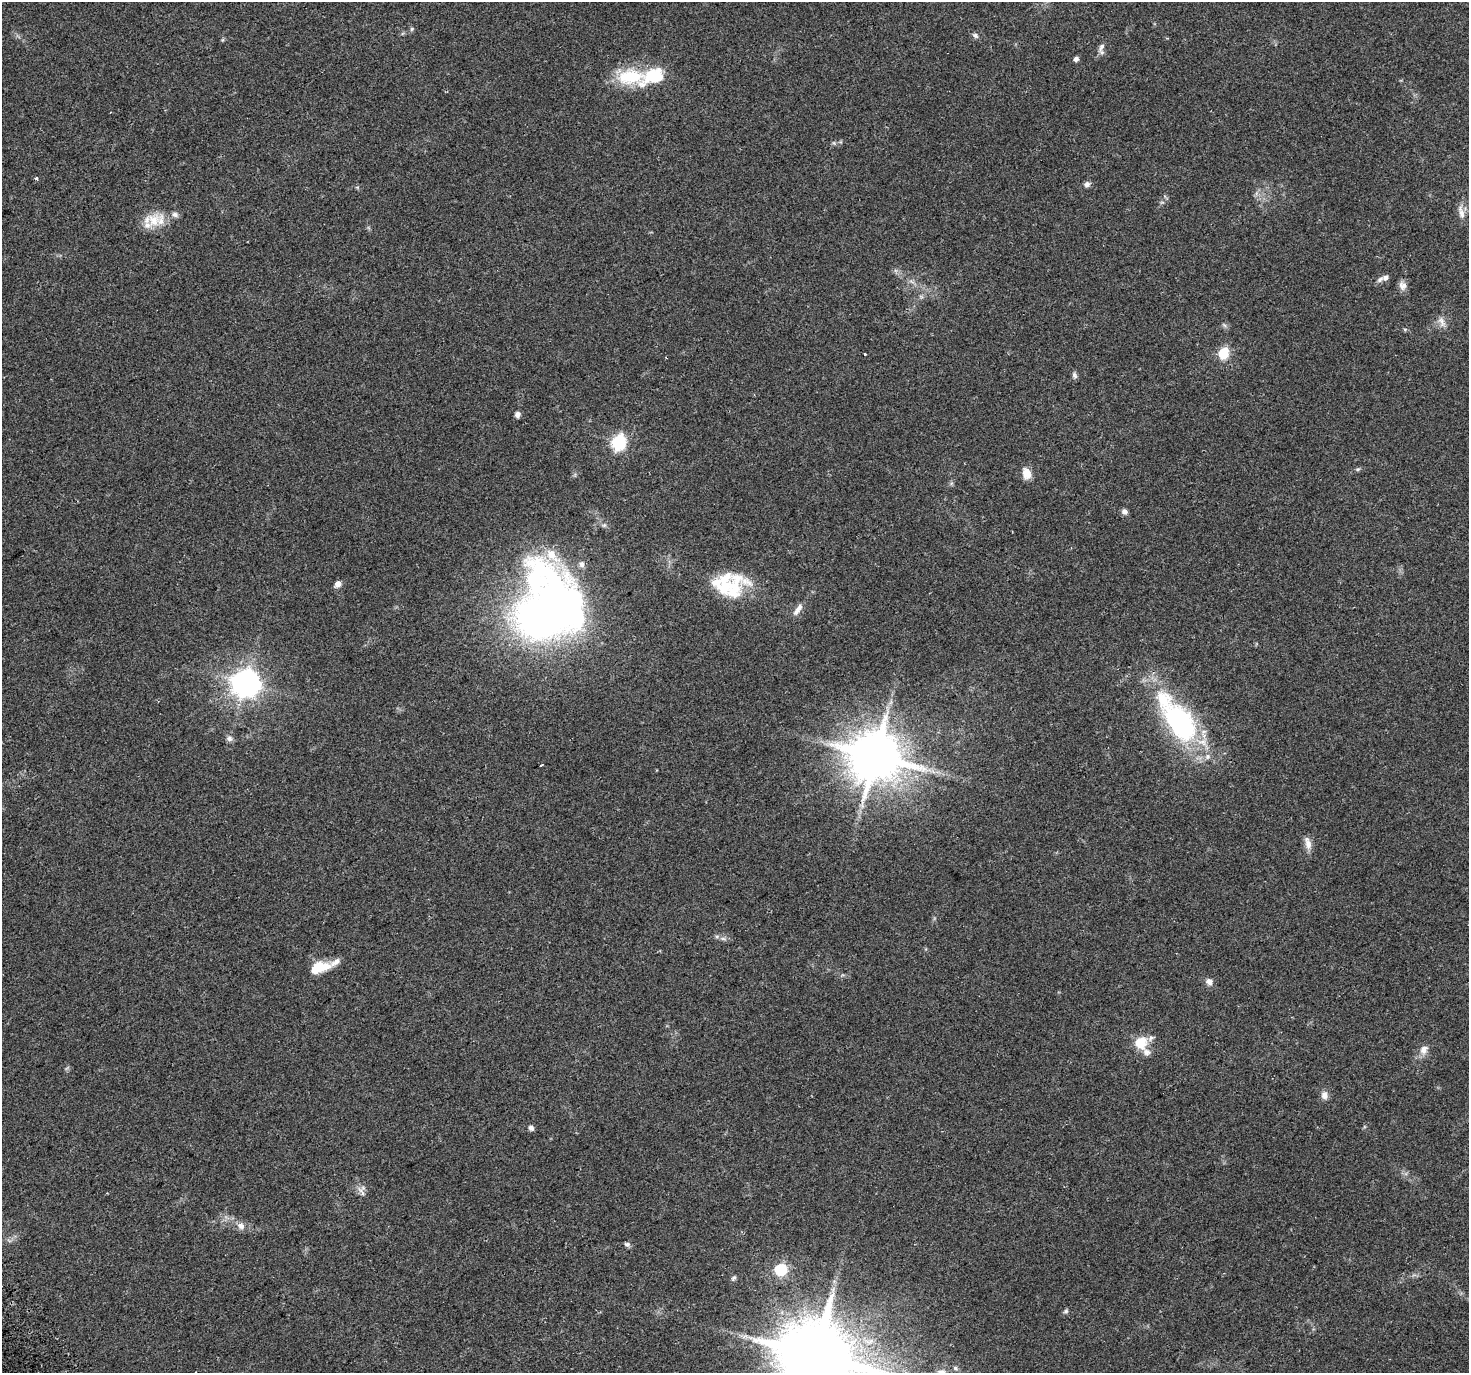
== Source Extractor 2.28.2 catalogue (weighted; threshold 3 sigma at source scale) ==
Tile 7 of 4 x 4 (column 3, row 2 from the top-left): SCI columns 2961-4427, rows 2875-4245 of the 5926 x 5806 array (HDU 1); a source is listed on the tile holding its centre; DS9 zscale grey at full resolution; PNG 1471 x 1375 px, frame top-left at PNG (2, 2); no overlay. Shown black and unused: <1% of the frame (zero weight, under 2 of 3 exposures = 2% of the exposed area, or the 3 px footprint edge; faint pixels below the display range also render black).
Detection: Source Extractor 2.28.2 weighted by HDU 2 'WHT'; one run over the whole footprint, this tile lists its part. Background 0.093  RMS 0.0092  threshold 0.0415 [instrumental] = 3 sigma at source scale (4.5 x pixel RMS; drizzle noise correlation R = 1.50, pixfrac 1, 0.0396/0.0396 arcsec/px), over >= 5 px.
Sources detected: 70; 1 inside a brighter object's white glare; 1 cosmic-ray / hot-pixel residue — not listed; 8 inside a brighter listed object's ellipse — not listed separately; the other 60 listed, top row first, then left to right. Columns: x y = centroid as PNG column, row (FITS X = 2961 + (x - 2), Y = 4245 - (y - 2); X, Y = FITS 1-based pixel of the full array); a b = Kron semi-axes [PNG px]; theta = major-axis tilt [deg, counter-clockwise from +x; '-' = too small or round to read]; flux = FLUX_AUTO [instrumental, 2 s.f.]
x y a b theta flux
412 29 6 5 - 1.7
975 35 8 6 -32 2.6
1101 47 13 6 67 4.3
1076 59 5 5 - 3.2
630 77 39 21 2 45
834 143 6 4 -45 1.5
36 178 5 4 - 1.3
1087 184 6 6 - 3.9
357 187 6 4 -18 1.2
1257 193 7 4 71 2.3
1165 197 10 3 -41 1.2
1162 202 7 4 18 1.5
1461 212 23 7 -79 6.9
175 214 10 8 -17 3.7
154 220 23 19 75 19
1385 278 9 6 40 3.1
1403 286 11 9 -69 5.1
921 297 6 6 - 2
1442 322 17 9 -63 6.2
1224 325 9 4 -36 1.9
1405 329 6 4 0 1.2
1223 353 6 6 - 67
864 354 3 3 - 4
666 358 3 2 - 0.71
1074 375 9 6 -80 2.5
517 414 6 5 - 4
618 442 7 6 - 180
1358 469 6 4 18 1.4
1026 474 14 10 -73 9.7
1124 512 7 6 - 3.5
604 525 6 5 - 1.7
581 564 9 8 - 3.6
535 580 81 37 76 160
338 584 9 7 44 4.9
727 587 49 24 -6 51
798 609 19 7 55 6.2
541 617 47 35 -15 440
245 683 9 9 - 1100
1181 723 55 29 -55 160
229 738 8 8 - 3.4
876 756 15 14 - 4800
541 765 3 2 - 1.5
1308 843 18 8 -75 6.8
723 939 11 4 -11 3
319 967 23 12 16 22
1209 982 10 9 - 4.7
1151 1038 10 7 47 3.3
1140 1043 11 10 - 23
1424 1050 13 10 68 7.3
1147 1052 12 10 -47 5
1324 1095 11 8 -87 5.2
531 1128 7 6 - 2.8
361 1192 19 5 -55 4.5
241 1226 11 9 -36 6
627 1244 8 5 -24 2.2
781 1270 6 6 - 93
734 1278 8 6 44 2
1066 1311 7 6 - 1.8
816 1355 22 20 -9 9300
955 1368 7 5 -17 2
Isophote crosses this tile's border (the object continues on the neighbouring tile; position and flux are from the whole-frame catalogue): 1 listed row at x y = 816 1355